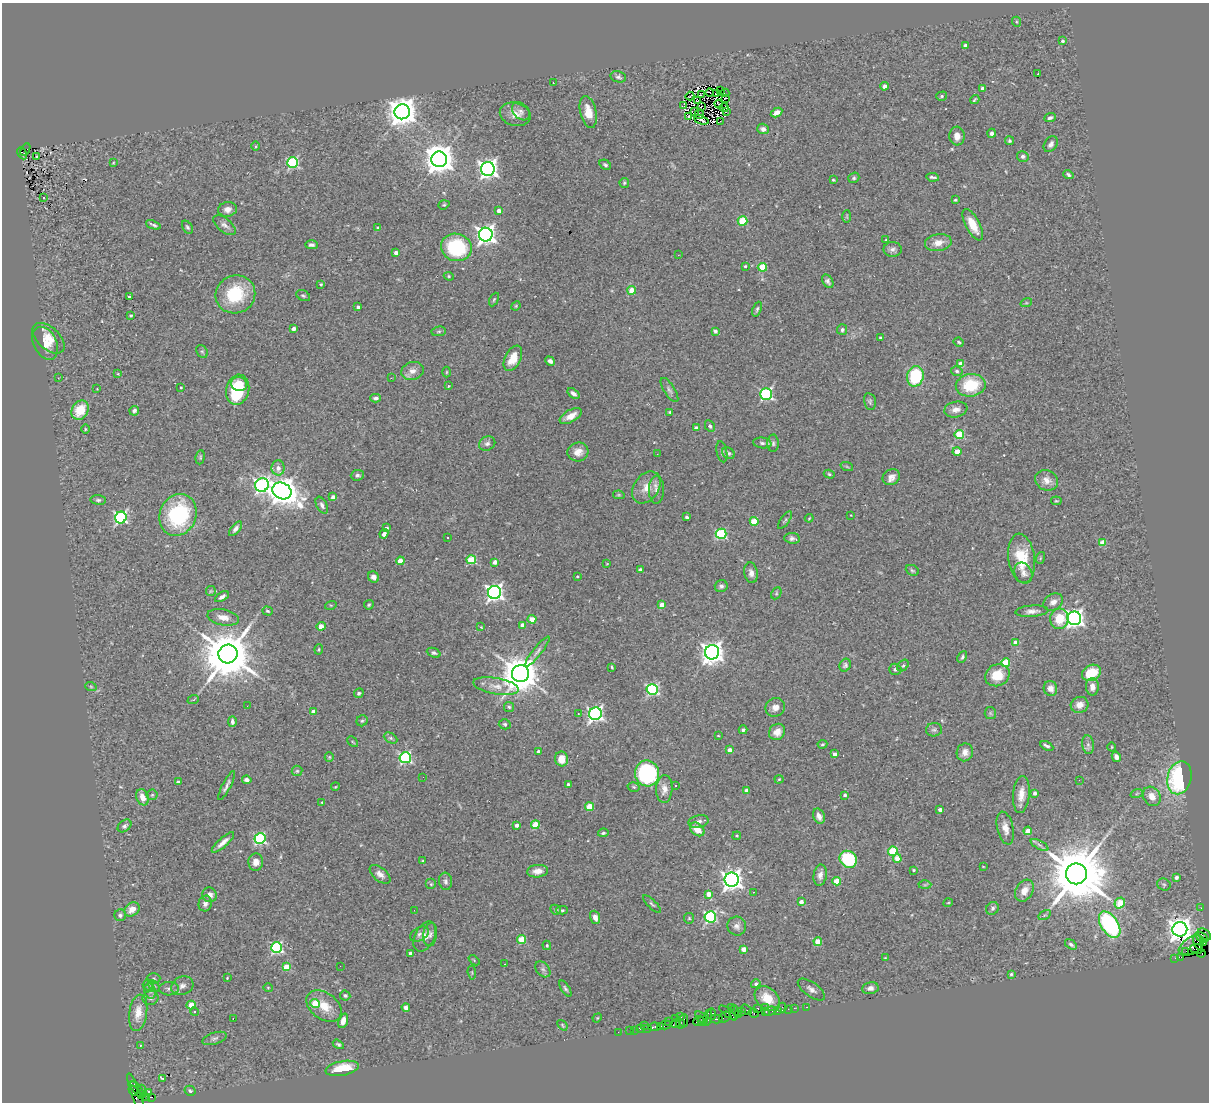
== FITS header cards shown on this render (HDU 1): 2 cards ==
NAXIS1  =                 1207
NAXIS2  =                 1100

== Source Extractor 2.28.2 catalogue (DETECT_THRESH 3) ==
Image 1207 x 1100 px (HDU 1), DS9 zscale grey, 1 PNG px = 1 image px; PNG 1211 x 1104 px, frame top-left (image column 1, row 1100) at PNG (2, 3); each listed source drawn as its Kron ellipse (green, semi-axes under 4 px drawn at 4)
Background 1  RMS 0.073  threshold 0.219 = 3 sigma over >= 5 px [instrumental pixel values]
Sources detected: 437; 6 with non-positive FLUX_AUTO (blend fragments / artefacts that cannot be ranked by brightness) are neither listed nor drawn; the other 431 listed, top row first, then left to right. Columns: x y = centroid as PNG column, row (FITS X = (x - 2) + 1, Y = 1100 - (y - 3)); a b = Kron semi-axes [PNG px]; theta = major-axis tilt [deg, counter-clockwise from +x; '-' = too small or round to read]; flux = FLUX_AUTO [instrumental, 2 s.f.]
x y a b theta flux
1017 22 5 3 - 5
1062 41 4 4 - 9.5
965 46 4 3 - 29
1038 73 3 2 - 30
618 77 8 5 -13 12
553 83 2 2 - 3.5
884 86 4 4 - 18
983 89 4 4 - 31
721 90 4 3 - 5.2
710 93 4 2 - 5.5
716 93 4 2 - 3.6
725 93 4 2 - 5.2
701 95 4 2 - 1.8
690 96 4 2 - 8.1
942 96 5 4 - 8.2
725 98 4 2 - 2.1
697 100 4 2 - 2.5
975 100 5 2 - 6.8
719 104 4 2 - 5.4
684 106 3 2 - 7.7
701 107 3 2 - 6.1
724 107 4 2 - 7.9
521 111 10 7 -48 19
695 111 3 2 - 2.9
726 111 3 2 - 3.9
402 112 7 7 - 7400
588 112 16 8 -77 66
777 113 6 4 29 26
515 114 16 11 -14 49
700 114 5 2 - 4.4
689 116 4 2 - 9.3
1050 118 6 4 23 11
701 120 7 4 -22 0.1
720 121 2 2 - 4
763 129 6 5 - 20
991 133 4 4 - 13
957 136 9 7 -85 38
1009 141 4 4 - 8.3
1051 144 9 6 54 20
255 146 5 3 - 5.1
25 150 7 4 64 180
22 153 6 2 -61 160
37 156 3 3 - 11
1023 156 6 5 - 12
439 159 8 7 - 8100
113 163 3 3 - 4.2
293 163 5 5 - 540
605 165 6 4 -30 9.3
488 169 7 7 - 2500
1068 175 5 4 - 9
933 177 6 2 -8 10
854 178 6 5 - 9
833 180 3 3 - 7.4
624 183 5 5 - 6.8
44 198 3 3 - 13
955 200 3 3 - 5.3
444 205 6 4 19 7.3
227 209 9 7 12 26
499 211 4 4 - 29
847 216 6 3 89 5.3
742 221 5 4 - 200
153 225 8 3 -21 9.9
225 225 13 6 -40 22
973 225 17 7 -62 87
187 227 7 4 -57 9.4
378 228 3 3 - 13
486 235 7 7 - 2600
886 240 4 3 - 4.6
938 243 13 8 10 52
311 245 6 4 0 15
456 247 15 13 -18 340
893 249 9 7 -1 19
396 253 3 3 - 24
678 255 3 2 - 7.5
745 266 3 3 - 5.3
762 267 4 4 - 160
449 276 5 4 - 6.5
828 281 7 5 -57 15
321 284 4 3 - 5.6
632 290 4 4 - 100
235 294 20 19 - 250
303 296 7 5 -27 8.4
130 297 3 3 - 10
494 299 7 4 63 7.1
1026 303 6 3 17 6.6
516 306 5 4 - 5.1
358 307 3 3 - 11
757 309 8 4 68 11
131 315 3 3 - 7.7
294 329 4 3 - 24
842 330 5 5 - 11
439 331 7 5 7 9.4
715 331 4 4 - 15
49 338 19 11 -42 71
880 338 3 3 - 7.5
959 342 5 3 - 5.7
45 343 17 11 -63 60
202 351 7 5 -51 8.1
513 358 13 8 64 91
550 361 5 4 - 17
961 364 4 4 - 72
412 371 11 9 18 37
957 371 6 4 -17 8.8
446 372 5 3 - 4.4
118 374 4 3 - 4.4
915 376 10 8 78 310
58 378 3 2 - 4.3
391 378 3 2 - 4.4
239 384 8 7 - 86
971 385 15 11 9 220
448 386 4 3 - 4.3
181 388 3 2 - 4.6
97 389 3 3 - 3.2
238 390 15 11 75 300
669 390 14 5 -58 17
573 394 7 4 -38 18
766 394 6 5 - 780
376 398 5 4 - 17
870 401 8 6 -79 11
956 409 12 8 11 29
80 410 10 8 57 130
134 411 5 5 - 15
670 412 4 3 - 5.5
571 416 12 6 30 47
710 426 6 4 -62 10
696 428 4 4 - 17
85 429 5 3 - 4.3
959 435 5 4 - 230
487 443 8 6 31 17
762 443 9 5 -6 14
773 443 9 5 89 15
578 452 10 9 - 45
722 452 11 5 -79 14
957 452 4 4 - 66
728 453 7 5 -37 9.6
657 454 3 2 - 5.7
200 457 7 4 83 7.3
847 467 6 4 -20 6.7
278 468 7 6 - 31
829 474 5 4 - 7.5
357 475 6 5 - 12
891 477 9 7 31 28
1047 480 12 10 -24 39
262 485 7 6 - 1300
646 487 17 12 56 65
656 490 14 7 89 28
282 491 10 8 -28 6200
619 495 6 4 -11 6.3
333 497 4 4 - 24
98 500 8 5 -6 10
1056 501 5 3 - 5.2
322 505 9 5 -64 18
178 515 21 18 66 490
851 515 2 2 - 3.1
121 517 6 5 - 810
686 517 3 3 - 9.8
809 518 4 3 - 4.1
785 520 10 3 54 7.6
754 521 4 4 - 150
386 528 4 3 - 14
235 529 9 4 49 16
384 534 5 4 - 16
721 534 5 5 - 460
447 537 3 3 - 31
792 538 8 5 -7 15
1103 543 4 4 - 92
1022 558 25 13 -82 170
1040 558 6 3 71 6
471 560 5 4 - 220
400 561 4 4 - 76
495 562 4 4 - 34
607 564 4 3 - 3.2
640 569 4 3 - 12
912 570 7 5 -24 8.6
751 573 10 6 -79 25
1023 573 11 8 -65 22
577 576 3 2 - 4.9
373 577 6 5 - 21
721 586 6 6 - 13
211 591 5 5 - 5.7
494 592 6 6 - 2000
776 593 6 4 62 7.1
222 597 7 4 31 19
1053 602 10 8 33 28
331 605 6 4 16 5.8
369 605 5 4 - 6.5
662 605 4 4 - 59
267 611 5 4 - 6.9
1032 611 16 5 4 29
223 617 16 8 -12 44
1074 618 7 6 - 2200
532 619 4 4 - 84
1059 619 10 9 - 120
522 625 4 4 - 28
321 626 4 4 - 47
481 627 3 2 - 3.3
1016 643 4 4 - 72
319 649 5 3 - 5.3
537 651 19 4 52 23
712 652 7 7 - 3800
434 653 7 4 -21 12
228 654 9 9 - 31000
962 657 6 4 63 9.7
1006 663 4 4 - 160
845 665 6 5 - 11
903 666 7 4 46 8.1
612 667 3 3 - 4.8
895 669 6 5 - 11
1091 673 10 7 28 120
520 674 8 8 - 16000
997 675 12 10 26 110
496 686 23 8 -10 50
91 687 6 3 -20 5.5
1092 687 8 6 -89 32
1050 688 7 6 - 34
652 689 5 5 - 680
359 693 5 4 - 8.7
193 700 6 3 19 5.3
1080 705 9 8 - 44
247 706 2 2 - 4.2
509 707 5 5 - 8.6
775 707 10 9 - 32
313 712 4 4 - 24
990 713 6 5 - 7.7
578 714 3 3 - 5
595 714 6 6 - 1400
362 721 6 5 - 8.8
232 722 5 4 - 15
505 724 6 5 - 8.9
743 730 4 4 - 11
934 730 8 6 3 13
777 732 9 7 46 41
718 735 3 2 - 3.8
391 738 7 5 -27 10
353 742 6 3 -44 4.9
822 744 5 3 - 6.3
1088 745 9 6 -82 16
1047 746 7 4 -29 13
1112 747 4 3 - 3.8
730 750 4 3 - 32
538 751 4 3 - 12
965 752 9 8 - 36
835 754 4 3 - 31
329 757 5 4 - 6.1
1116 757 5 4 - 21
405 758 5 5 - 740
562 759 7 6 - 68
297 771 5 5 - 7.2
647 773 13 12 - 670
423 777 3 2 - 3.8
1179 778 17 12 76 560
779 779 4 4 - 5
247 780 5 4 - 18
1079 780 2 2 - 17
178 782 4 3 - 23
568 784 3 3 - 15
676 785 3 2 - 16
227 786 16 3 62 18
335 787 4 3 - 4
634 787 6 4 -16 7.3
664 789 14 8 87 40
746 790 4 3 - 25
1034 793 4 3 - 19
1137 793 6 4 20 7.2
1021 794 18 8 84 54
152 795 5 5 - 8.1
845 795 4 3 - 8.8
1152 796 10 8 -55 50
142 797 8 6 -68 46
322 802 3 3 - 4.6
589 807 4 4 - 150
940 810 4 3 - 17
819 816 8 5 -64 29
699 821 10 6 13 18
517 825 3 3 - 25
535 825 4 4 - 130
124 826 7 5 38 13
1005 828 17 8 -76 46
697 829 8 5 -41 64
1028 831 4 4 - 51
603 833 5 3 - 7.8
737 836 4 3 - 5.3
260 839 5 5 - 630
223 842 14 4 41 32
1039 845 10 4 -27 13
893 851 5 4 - 230
848 859 9 8 - 310
897 859 4 4 - 77
423 861 3 3 - 4.4
256 862 9 7 84 36
983 866 3 2 - 2.8
914 870 3 2 - 5.3
537 871 10 6 5 42
380 874 12 6 -40 26
1076 874 10 10 - 46000
820 875 10 6 81 25
1176 877 4 3 - 11
732 880 7 7 - 3300
446 881 9 6 -83 14
837 881 4 4 - 110
431 884 5 5 - 7.6
1164 884 7 6 - 8.9
925 885 6 4 1 7.6
1024 891 11 8 59 53
753 892 3 2 - 17
709 894 4 4 - 52
210 895 7 7 - 29
801 902 4 3 - 29
205 903 8 6 76 19
948 903 5 3 - 4
1120 903 5 5 - 100
652 904 11 3 -45 9.1
992 908 7 6 - 13
1201 908 2 2 - 15
132 909 8 6 39 42
414 910 2 2 - 4.3
556 910 5 4 - 9
562 910 5 4 - 7.5
120 915 6 6 - 11
1045 915 7 4 33 9.5
595 917 7 5 -68 30
710 917 6 5 - 650
689 918 5 5 - 7.7
1110 925 14 8 -57 670
737 926 9 9 - 25
1180 929 7 7 - 5200
419 934 10 6 27 18
1204 934 7 5 -40 210
430 935 11 7 84 20
425 936 16 10 63 41
1201 937 7 3 -31 180
522 940 4 4 - 160
818 942 4 4 - 100
1198 942 8 3 -69 390
1203 942 3 2 - 61
1071 944 7 4 -33 11
547 945 4 3 - 6.4
1191 946 14 8 32 610
276 948 5 5 - 620
744 949 4 3 - 53
1197 949 6 5 - 180
1186 951 2 2 - 32
410 953 4 3 - 15
1201 953 4 3 - 61
1181 957 4 2 - 80
885 958 4 3 - 4.1
1175 958 2 2 - 17
474 960 6 3 -38 5
505 964 3 2 - 8.8
340 966 2 2 - 2.4
287 967 4 4 - 110
543 969 9 6 -49 14
472 972 7 3 -84 4.8
1011 974 4 4 - 6.6
154 978 7 5 -1 9
227 978 3 2 - 3.6
756 984 5 4 - 10
148 985 5 5 - 7.7
154 986 7 4 -44 8.2
182 986 11 9 26 28
268 988 4 4 - 4.9
565 988 9 4 -58 11
870 988 8 6 11 26
169 989 10 7 2 19
811 989 16 7 -36 26
150 991 8 5 -73 14
345 995 5 5 - 9
150 998 8 7 - 16
767 998 14 10 -41 92
315 1004 5 4 - 150
191 1005 4 4 - 120
324 1006 19 13 -36 94
406 1007 4 4 - 20
731 1007 2 2 - 36
765 1007 3 2 - 57
806 1007 3 2 - 50
782 1008 5 2 - 180
794 1008 2 2 - 34
758 1009 3 3 - 90
788 1009 2 2 - 32
746 1010 6 2 -35 80
742 1011 3 3 - 53
770 1011 6 3 22 100
777 1011 3 2 - 80
195 1012 4 4 - 11
766 1012 4 3 - 46
138 1013 18 9 82 76
728 1013 11 4 -38 310
734 1013 7 3 -89 210
753 1013 5 3 - 62
712 1014 5 3 - 350
739 1015 4 2 - 63
681 1017 3 2 - 95
725 1017 6 5 - 160
233 1018 3 2 - 3.7
597 1018 5 4 - 4.3
675 1018 2 2 - 28
702 1018 8 2 -44 110
708 1018 8 3 77 150
716 1019 6 2 0 200
684 1020 6 2 90 100
343 1021 7 4 70 34
698 1021 6 4 41 130
702 1021 3 2 - 71
669 1022 3 2 - 61
675 1024 5 3 - 180
681 1024 4 3 - 59
562 1025 6 3 -51 5.5
666 1025 6 4 11 180
644 1026 2 2 - 20
660 1026 3 2 - 79
654 1027 6 3 11 180
648 1028 2 2 - 19
640 1029 4 3 - 110
635 1030 2 2 - 10
630 1031 3 2 - 46
618 1032 2 2 - 13
214 1038 12 5 18 16
338 1044 6 4 -32 9.2
141 1045 3 3 - 4.1
342 1068 17 7 11 130
163 1078 3 2 - 510
137 1090 10 4 -50 370
142 1090 5 3 - 80
133 1091 5 3 - 340
190 1091 5 4 - 9.1
148 1093 3 3 - 12
142 1095 4 3 - 350
136 1096 24 4 -71 400
147 1097 3 3 - 33
151 1097 3 2 - 420
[6 non-positive-flux detections neither listed nor drawn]